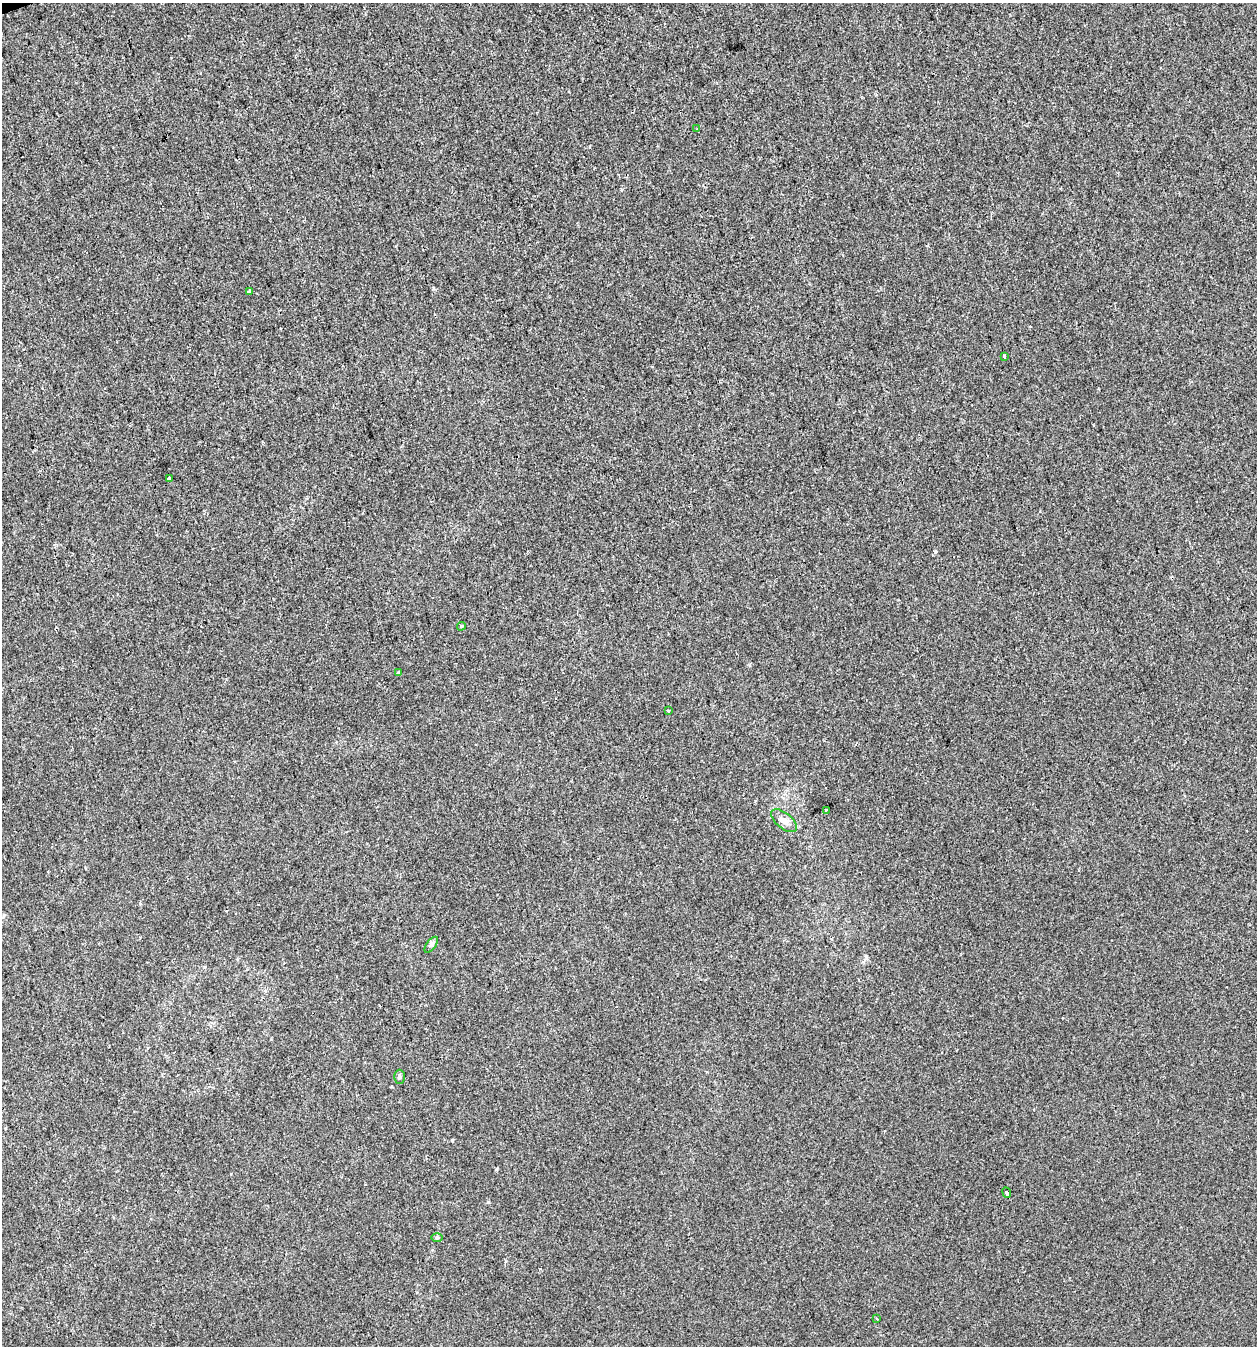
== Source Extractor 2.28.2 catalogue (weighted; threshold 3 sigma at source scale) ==
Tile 11 of 4 x 4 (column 3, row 3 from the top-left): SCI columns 2628-3882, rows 1345-2688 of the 5201 x 5378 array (HDU 1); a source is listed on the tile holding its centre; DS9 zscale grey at full resolution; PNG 1259 x 1348 px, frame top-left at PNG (2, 3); each listed source drawn as its Kron ellipse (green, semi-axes under 4 px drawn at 4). Shown black and unused: <1% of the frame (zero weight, under 2 of 3 exposures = <1% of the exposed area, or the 3 px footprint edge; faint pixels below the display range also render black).
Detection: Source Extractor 2.28.2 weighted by HDU 2 'WHT'; one run over the whole footprint, this tile lists its part. Background -8.94e-04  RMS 0.0042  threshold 0.0189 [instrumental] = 3 sigma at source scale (4.5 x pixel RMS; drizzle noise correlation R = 1.50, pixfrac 1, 0.0396/0.0396 arcsec/px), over >= 5 px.
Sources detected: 15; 1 cosmic-ray / hot-pixel residue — neither listed nor drawn; the other 14 listed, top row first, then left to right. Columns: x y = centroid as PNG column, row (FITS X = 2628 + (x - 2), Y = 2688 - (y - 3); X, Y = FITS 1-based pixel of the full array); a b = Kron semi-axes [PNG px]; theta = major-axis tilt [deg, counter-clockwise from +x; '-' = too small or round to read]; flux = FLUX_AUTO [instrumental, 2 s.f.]
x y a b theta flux
697 129 3 2 - 0.45
249 291 4 3 - 1.3
1004 356 3 3 - 2.8
169 478 4 3 - 2.7
461 626 4 3 - 0.5
399 672 3 3 - 1.5
668 710 3 3 - 1.5
826 810 3 3 - 3
784 821 15 7 -40 2.9
431 945 9 4 54 1
399 1077 7 5 -90 0.87
1007 1193 5 3 - 3.3
437 1238 6 4 -1 0.51
877 1319 4 3 - 0.4
Unlisted compact peaks at least as high as the median listed source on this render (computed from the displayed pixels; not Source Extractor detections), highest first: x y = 452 1140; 866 956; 488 1202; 433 288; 935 552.